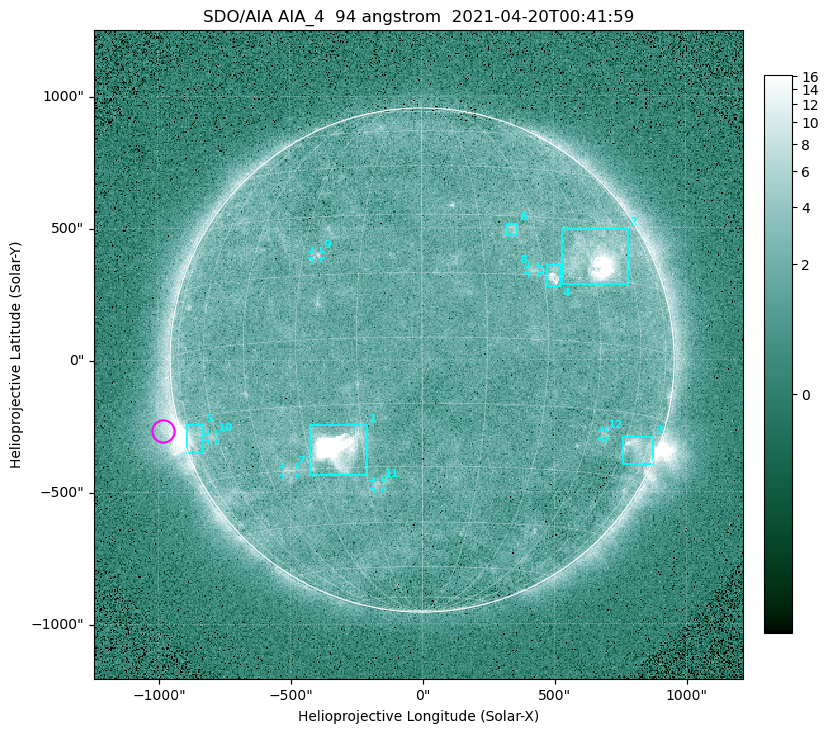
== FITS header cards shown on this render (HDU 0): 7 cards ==
TELESCOP= 'SDO/AIA '
INSTRUME= 'AIA_4   '
WAVELNTH=                   94
WAVEUNIT= 'angstrom'
DATE-OBS= '2021-04-20T00:41:59.12'
CTYPE1  = 'HPLN-TAN'
CTYPE2  = 'HPLT-TAN'

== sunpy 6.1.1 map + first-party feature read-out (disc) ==
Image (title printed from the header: SDO/AIA AIA_4  94 angstrom  2021-04-20T00:41:59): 512 x 512 px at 4.8 arcsec/px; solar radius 955 arcsec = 199 px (full disc in frame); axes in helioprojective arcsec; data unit not stated in the header (colour bar unlabelled)
Orientation: roll -0.137 deg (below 1 deg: not rotated)
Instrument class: DISC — disc imager (sunpy class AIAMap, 94 A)
Bright regions (active regions / flare kernels): reference = the median radial profile (limb darkening/brightening removed); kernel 5 px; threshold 5 sigma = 2.37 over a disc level ~1.72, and >= 1.15x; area >= 9 px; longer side >= 5 px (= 24 arcsec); searched inside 0.97 R_sun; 12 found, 12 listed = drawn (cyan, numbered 1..; 6 of them under ~33 arcsec drawn as corner ticks so the feature stays visible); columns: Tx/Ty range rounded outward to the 10 arcsec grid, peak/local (2 s.f.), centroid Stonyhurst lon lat
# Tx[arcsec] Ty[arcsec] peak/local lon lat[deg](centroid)
1 -430..-210 -440..-240 288 -22 -25
2 530..780 280..500 27 +47 +20
3 760..880 -400..-290 4.6 +67 -22
4 470..530 280..360 5.8 +33 +15
5 -900..-830 -350..-240 7.1 -72 -19
6 320..370 470..520 2.9 +24 +26
7 -530..-480 -440..-400 3.1 -38 -30
8 400..450 330..360 2.9 +27 +16
9 -420..-380 390..410 3.1 -26 +20
10 -810..-780 -300..-280 2.9 -63 -20
11 -180..-150 -490..-450 3.1 -12 -35
12 680..700 -300..-270 2.7 +50 -21
Off-limb structures (1.02-1.3 R_sun): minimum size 50 px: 8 found; the strongest spans PA ~90..115 deg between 1.02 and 1.2 R_sun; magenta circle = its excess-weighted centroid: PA ~105 deg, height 1.06 R_sun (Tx ~-980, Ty ~-270 arcsec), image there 4.9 x the reference